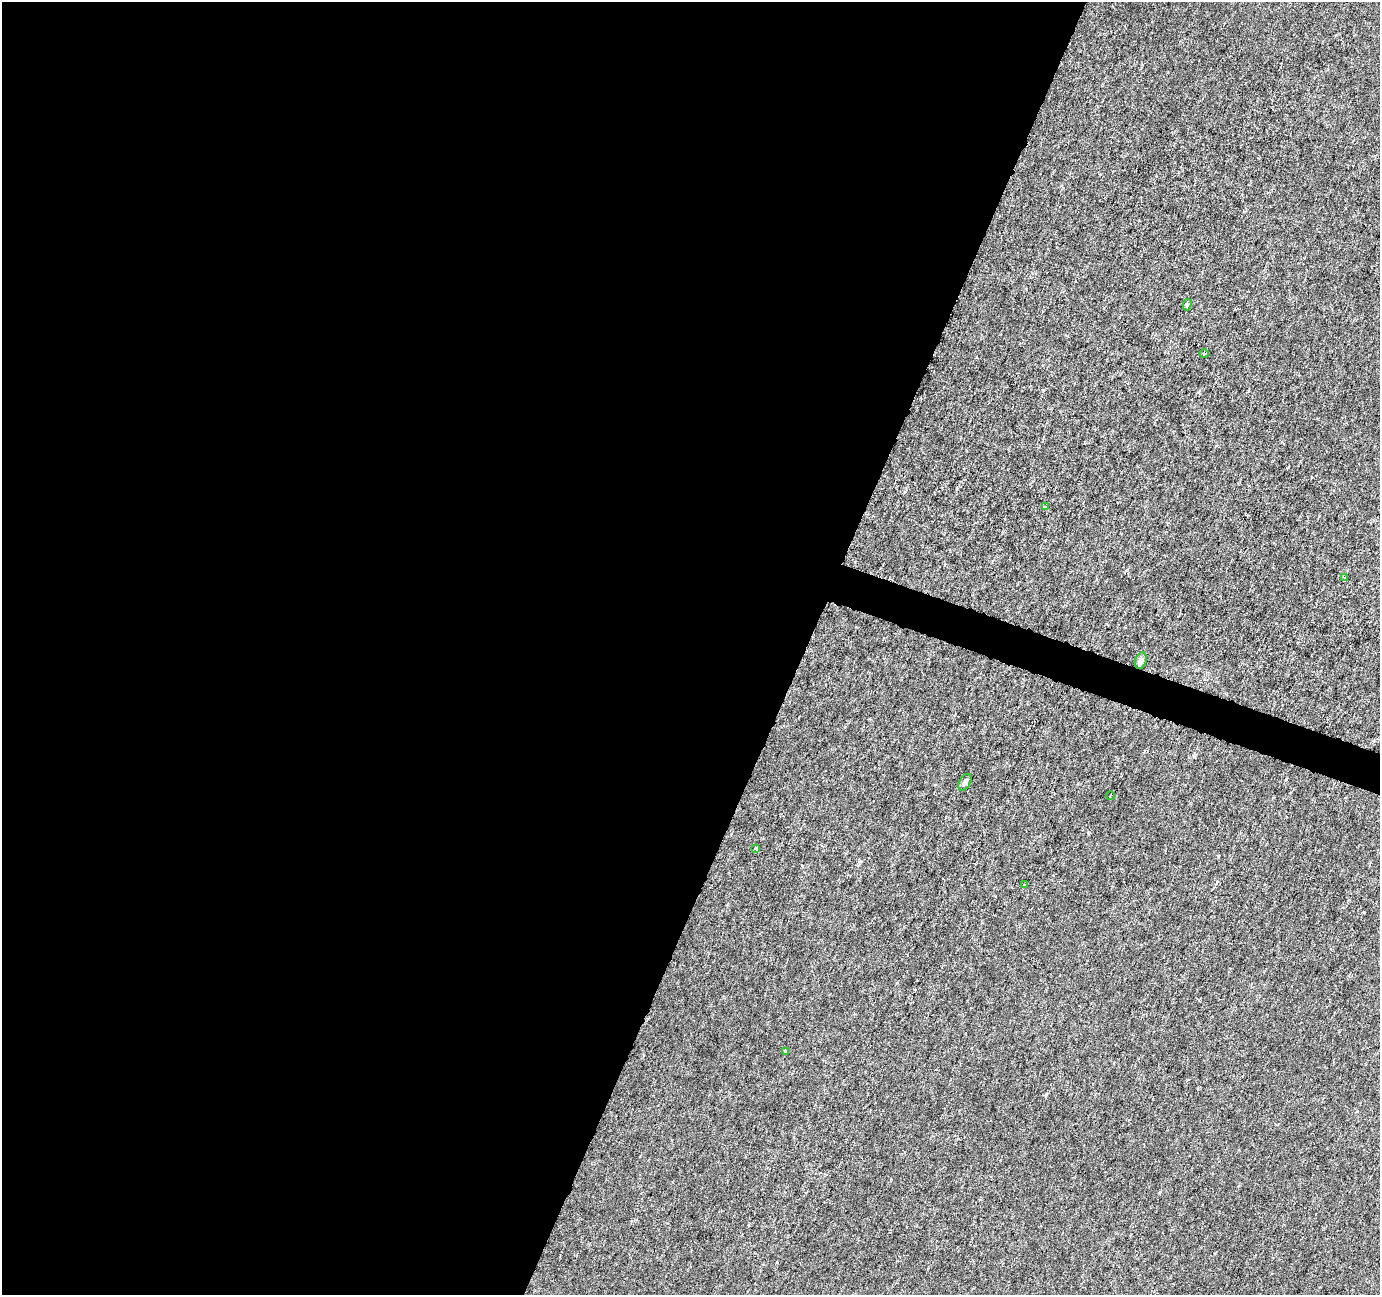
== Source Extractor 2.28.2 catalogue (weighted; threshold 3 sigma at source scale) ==
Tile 5 of 4 x 4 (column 1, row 2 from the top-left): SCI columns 1-1378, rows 2798-4090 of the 5521 x 5659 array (HDU 1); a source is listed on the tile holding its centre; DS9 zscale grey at full resolution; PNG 1382 x 1297 px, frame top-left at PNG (2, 2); each listed source drawn as its Kron ellipse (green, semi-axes under 4 px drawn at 4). Shown black and unused: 60% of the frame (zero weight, under 3 of 6 exposures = <1% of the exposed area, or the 3 px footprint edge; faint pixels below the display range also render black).
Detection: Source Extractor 2.28.2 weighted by HDU 2 'WHT'; one run over the whole footprint, this tile lists its part. Background -9.02e-05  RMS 0.0012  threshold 0.00505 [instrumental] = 3 sigma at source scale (4.09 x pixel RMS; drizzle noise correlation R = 1.36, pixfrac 0.8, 0.0396/0.0396 arcsec/px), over >= 5 px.
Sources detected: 10; all 10 listed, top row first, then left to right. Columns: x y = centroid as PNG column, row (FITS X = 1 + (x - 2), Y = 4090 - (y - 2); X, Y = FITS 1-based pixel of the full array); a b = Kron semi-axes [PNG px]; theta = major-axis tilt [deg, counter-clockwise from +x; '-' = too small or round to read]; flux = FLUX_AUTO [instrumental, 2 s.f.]
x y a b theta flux
1187 305 6 4 76 0.25
1204 353 4 3 - 0.11
1045 507 4 4 - 0.16
1344 578 4 3 - 0.14
1141 661 8 5 70 0.37
965 782 9 5 59 0.29
1110 796 4 3 - 0.38
756 849 4 3 - 0.19
1024 884 3 3 - 0.17
785 1051 3 3 - 0.16